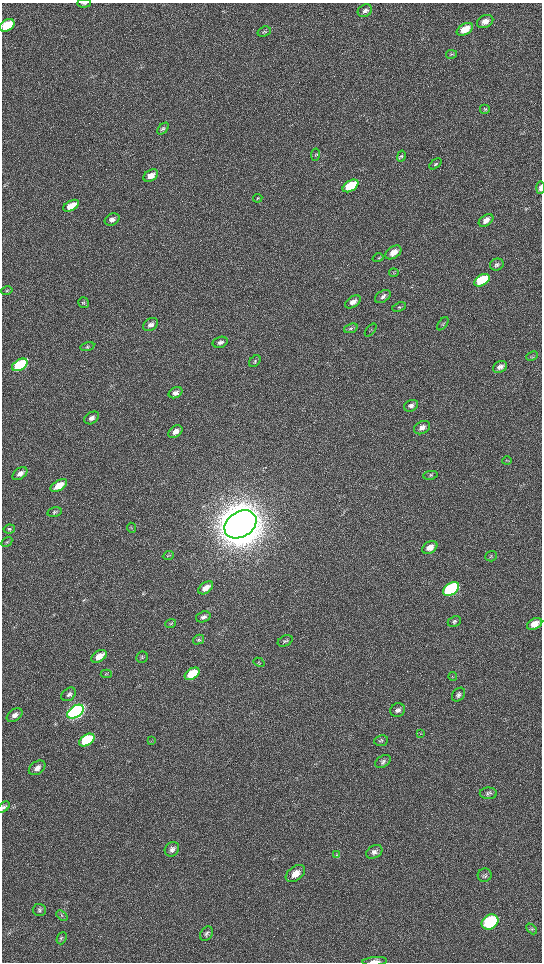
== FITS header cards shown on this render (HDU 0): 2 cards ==
NAXIS1  =                 1080 / length of data axis 1
NAXIS2  =                 1920 / length of data axis 2

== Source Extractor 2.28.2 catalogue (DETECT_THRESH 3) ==
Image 1080 x 1920 px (HDU 0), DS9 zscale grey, zoomed out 1/2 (1 PNG px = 2 x 2 image px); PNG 544 x 964 px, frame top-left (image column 1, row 1919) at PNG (2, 3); each listed source drawn as its Kron ellipse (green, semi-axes under 4 px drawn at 4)
Background 517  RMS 35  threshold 104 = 3 sigma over >= 5 px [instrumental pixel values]
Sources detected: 100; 5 cannot appear on this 1/2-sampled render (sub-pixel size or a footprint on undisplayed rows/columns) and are neither listed nor drawn; the other 95 listed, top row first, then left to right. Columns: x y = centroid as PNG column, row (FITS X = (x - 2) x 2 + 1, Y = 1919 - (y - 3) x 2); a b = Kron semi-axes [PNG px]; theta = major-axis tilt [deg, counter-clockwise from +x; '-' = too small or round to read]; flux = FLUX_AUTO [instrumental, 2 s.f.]
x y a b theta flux
84 3 7 3 1 9.7e+03
365 11 7 6 - 2.5e+04
485 21 8 6 25 5.3e+04
7 25 8 5 30 2.0e+05
465 29 9 5 30 1.1e+05
264 32 7 5 21 1.3e+04
451 54 5 3 - 9.9e+03
485 109 5 5 - 1.1e+04
163 129 7 4 46 1.3e+04
315 155 6 4 82 1.1e+04
401 156 5 4 - 1.2e+04
435 164 7 4 39 1.1e+04
151 176 8 5 32 6.3e+04
350 186 8 5 32 3.8e+05
541 188 6 3 85 3.1e+04
258 198 4 3 - 7.0e+03
71 206 8 5 30 1.0e+05
112 220 8 5 29 3.4e+04
486 220 8 5 35 4.3e+04
393 252 9 5 35 7.0e+04
378 258 5 3 - 7.6e+03
497 265 7 6 - 1.9e+04
394 273 5 2 - 6.2e+03
482 280 8 5 32 2.9e+05
7 290 6 3 13 8.5e+03
383 296 9 5 34 2.6e+04
353 302 9 5 32 4.3e+04
83 303 5 5 - 1.1e+04
399 307 7 4 18 1.2e+04
443 324 7 4 53 1.1e+04
151 325 8 6 33 3.2e+04
351 328 7 4 20 1.3e+04
371 330 7 2 49 7.1e+03
220 342 7 5 15 2.4e+04
87 347 7 4 13 1.2e+04
532 356 6 2 24 7.6e+03
255 361 7 5 45 1.4e+04
20 365 8 5 31 9.4e+05
500 367 7 5 29 3.1e+04
175 393 7 5 26 3.2e+04
411 406 7 5 27 2.7e+04
92 418 8 5 34 3.4e+04
422 428 8 6 27 3.4e+04
175 432 8 5 37 5.1e+04
507 461 4 3 - 5.9e+03
20 474 8 5 36 3.7e+04
430 475 7 4 9 1.2e+04
59 485 9 5 31 1.2e+05
55 512 7 5 13 1.4e+04
240 524 17 12 33 3.4e+07
131 528 5 2 - 6.7e+03
9 529 6 4 8 1.2e+04
7 542 6 4 31 1.1e+04
430 547 8 5 31 7.3e+04
168 555 6 3 24 8.7e+03
491 556 6 5 - 1.0e+04
206 588 8 5 37 6.6e+04
451 589 9 6 34 9.6e+05
203 617 7 5 19 2.2e+04
454 621 7 5 26 1.7e+04
171 624 5 4 - 1.1e+04
535 624 8 5 27 6.8e+04
199 640 6 4 30 1.2e+04
285 641 8 5 23 1.7e+04
99 656 8 5 32 8.3e+04
142 657 6 5 - 1.4e+04
259 662 6 2 -30 5.4e+03
106 674 5 4 - 9.1e+03
192 674 8 5 33 2.1e+05
453 676 4 2 - 3.6e+03
69 694 8 6 38 2.3e+04
458 695 7 5 47 2.1e+04
398 710 7 6 - 2.6e+04
75 712 9 5 34 4.3e+06
15 715 9 5 34 3.8e+04
420 734 4 2 - 4.8e+03
87 740 8 5 32 4.3e+05
151 741 3 2 - 5.4e+03
381 741 7 5 9 1.4e+04
383 762 8 5 34 2.0e+04
37 768 9 6 36 4.0e+04
488 793 8 6 0 2.2e+04
4 807 7 4 39 1.5e+04
172 849 8 6 44 2.9e+04
374 852 8 6 32 3.3e+04
336 855 4 2 - 7.4e+03
295 874 11 7 36 6.8e+04
485 875 7 6 - 1.8e+04
39 910 7 6 - 1.8e+04
62 915 6 2 -41 5.7e+03
490 922 9 7 34 6.2e+05
531 929 6 4 -46 1.1e+04
207 934 8 5 58 1.9e+04
62 938 6 4 67 1.3e+04
375 961 12 3 4 3.2e+04
At the frame edge (FLAGS 8, measured only in part): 5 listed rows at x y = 84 3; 7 25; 541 188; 4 807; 375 961
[5 sub-pixel or undisplayed-footprint detections neither listed nor drawn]